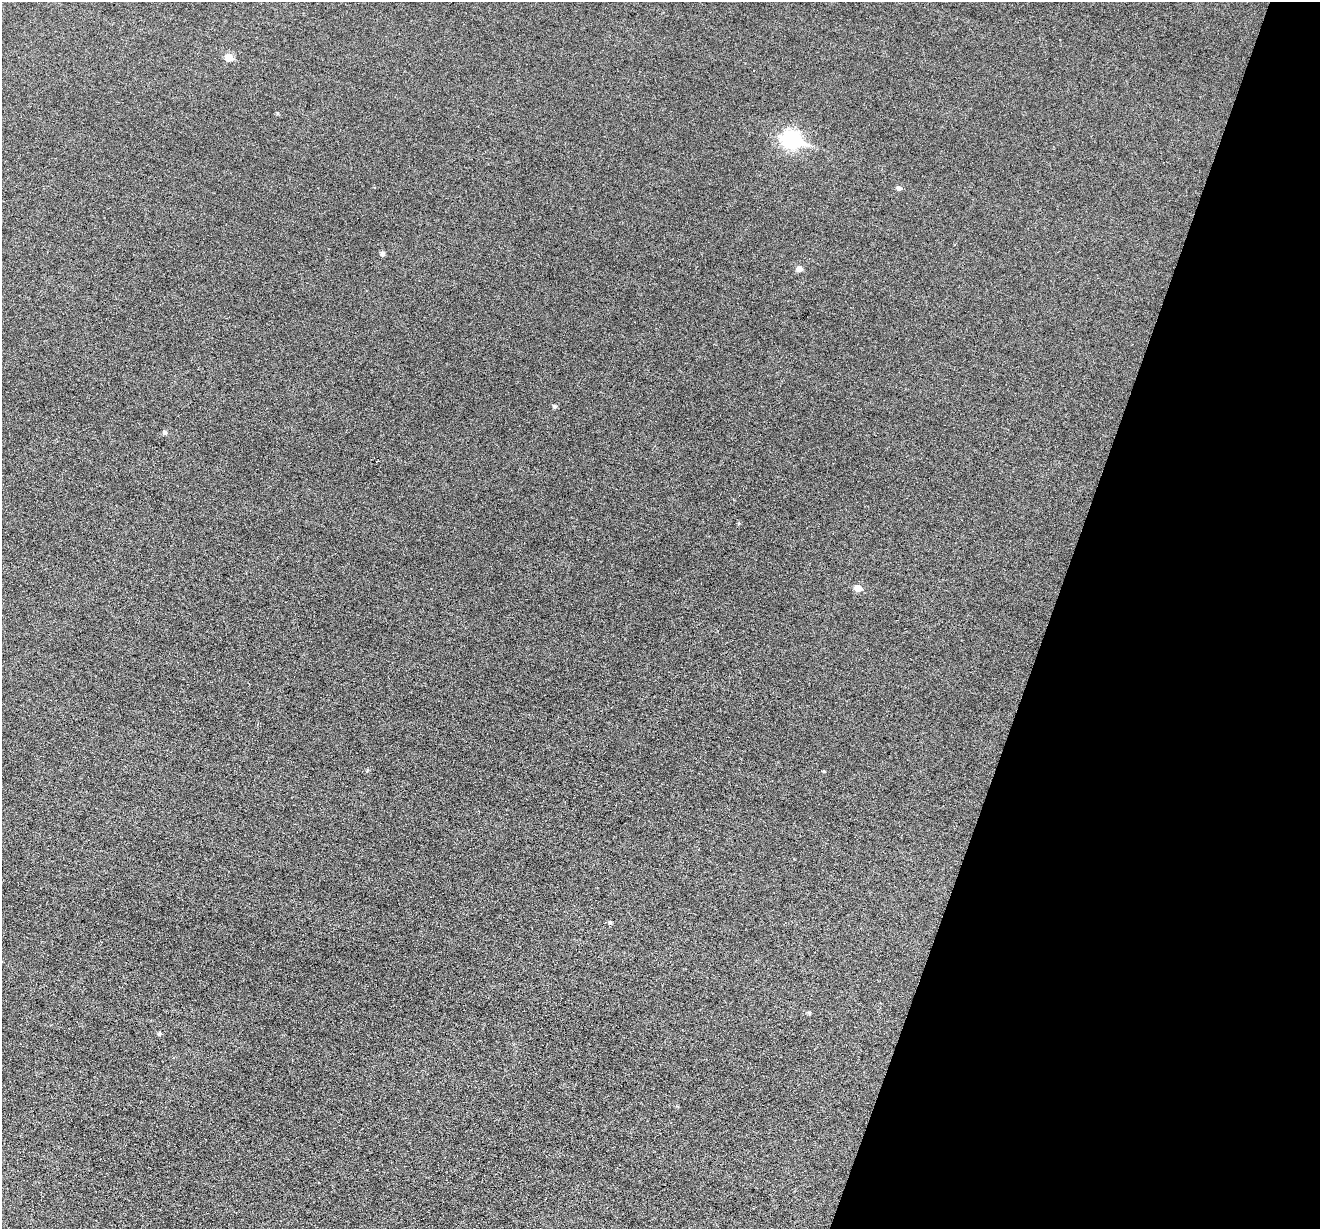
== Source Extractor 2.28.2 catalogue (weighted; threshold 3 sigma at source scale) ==
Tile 8 of 4 x 4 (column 4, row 2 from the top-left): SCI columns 3957-5274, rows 2708-3934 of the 5274 x 5288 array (HDU 1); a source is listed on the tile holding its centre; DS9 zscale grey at full resolution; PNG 1322 x 1231 px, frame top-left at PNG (2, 2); no overlay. Shown black and unused: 20% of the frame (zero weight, under 3 of 6 exposures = <1% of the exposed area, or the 3 px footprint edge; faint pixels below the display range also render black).
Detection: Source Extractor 2.28.2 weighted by HDU 2 'WHT'; one run over the whole footprint, this tile lists its part. Background 0.0504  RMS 0.0056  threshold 0.0228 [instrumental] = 3 sigma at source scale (4.09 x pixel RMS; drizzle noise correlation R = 1.36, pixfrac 0.8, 0.05/0.05 arcsec/px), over >= 5 px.
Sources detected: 12; all 12 listed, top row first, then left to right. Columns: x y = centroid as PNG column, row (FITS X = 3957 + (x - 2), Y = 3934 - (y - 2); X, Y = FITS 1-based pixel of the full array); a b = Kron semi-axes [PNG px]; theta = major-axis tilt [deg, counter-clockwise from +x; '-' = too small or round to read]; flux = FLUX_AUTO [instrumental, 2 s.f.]
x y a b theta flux
228 57 6 5 - 7.6
791 139 10 7 -17 120
899 188 5 5 - 1.6
383 254 5 5 - 1.5
799 269 6 5 - 2.7
555 406 5 5 - 0.96
165 433 5 5 - 1.4
858 588 6 5 - 5.3
824 771 4 3 - 0.45
610 923 7 4 -44 0.74
809 1013 5 4 - 0.78
159 1033 6 4 52 0.79